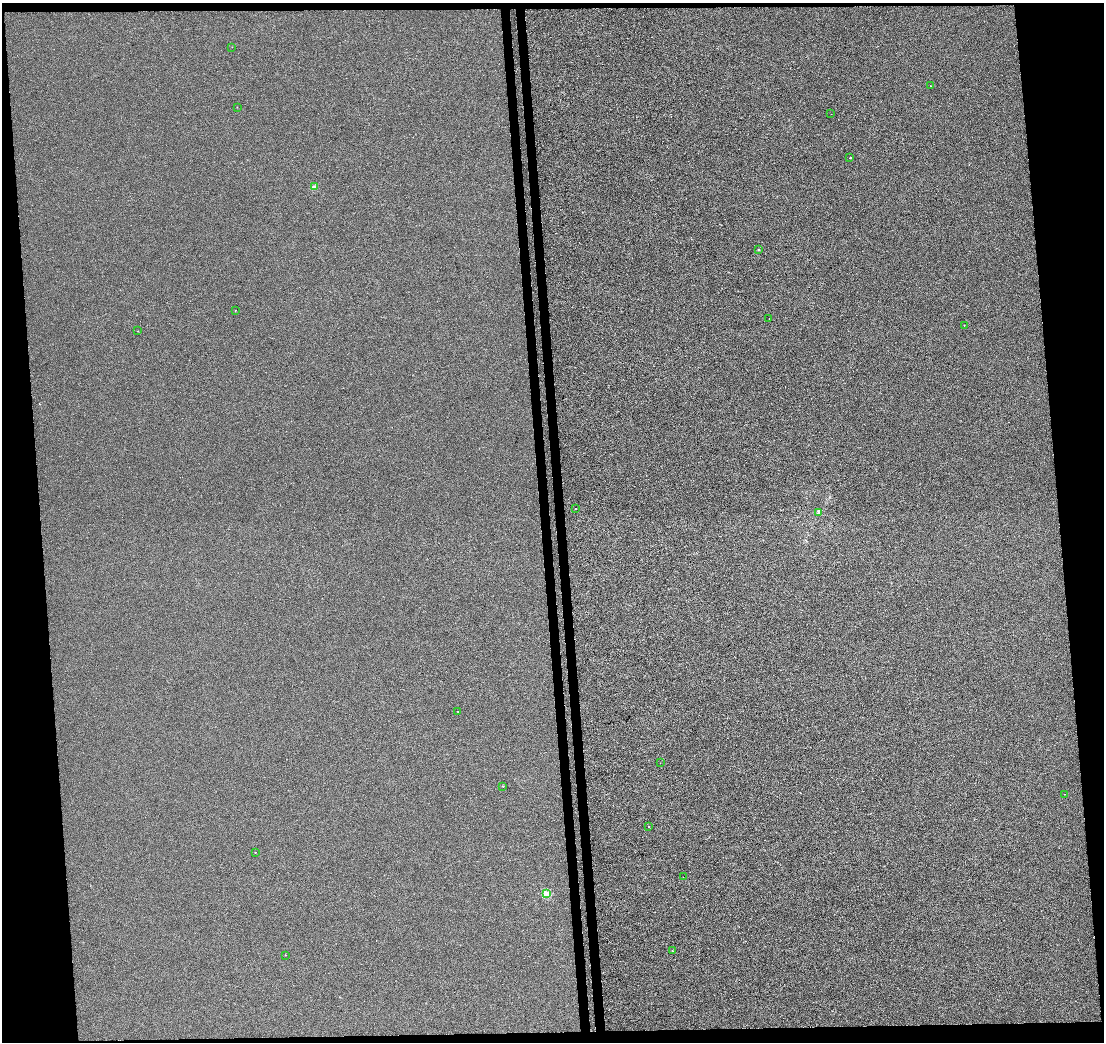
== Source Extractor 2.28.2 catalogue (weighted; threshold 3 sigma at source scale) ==
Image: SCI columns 56-4460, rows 4-4160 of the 4516 x 4205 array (HDU 1 of 3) = the unmasked area's bounding box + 8 px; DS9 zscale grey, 4 x 4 block average (1 PNG px = mean of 4 x 4 image px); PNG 1106 x 1044 px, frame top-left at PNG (2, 3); each listed source drawn as its Kron ellipse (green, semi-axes under 4 px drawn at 4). Shown black and unused: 11% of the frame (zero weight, under 3 of 4 exposures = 5% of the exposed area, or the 3 px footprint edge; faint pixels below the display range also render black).
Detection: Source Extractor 2.28.2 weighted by HDU 2 'WHT'. Background -3.82e-04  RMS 0.0042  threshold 0.0188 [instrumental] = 3 sigma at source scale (4.5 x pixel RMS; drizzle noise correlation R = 1.50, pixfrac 1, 0.0396/0.0396 arcsec/px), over >= 5 px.
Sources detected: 23; all 23 listed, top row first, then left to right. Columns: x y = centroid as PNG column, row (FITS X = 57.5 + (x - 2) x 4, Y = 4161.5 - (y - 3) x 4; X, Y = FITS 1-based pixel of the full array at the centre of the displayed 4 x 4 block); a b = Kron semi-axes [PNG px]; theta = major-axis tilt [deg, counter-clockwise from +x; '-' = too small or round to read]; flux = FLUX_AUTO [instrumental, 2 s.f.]
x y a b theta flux
232 47 2 2 - 0.78
931 86 2 2 - 0.6
237 107 2 2 - 0.57
831 114 2 2 - 0.52
850 158 2 2 - 2.3
314 187 2 2 - 22
759 250 2 2 - 4.6
235 310 2 2 - 1.1
769 319 2 2 - 0.63
964 325 2 2 - 0.6
138 331 2 2 - 0.98
575 509 2 2 - 0.9
819 512 4 2 - 5.4
458 711 2 2 - 0.71
660 763 2 2 - 0.39
503 786 2 2 - 2.1
1064 794 2 2 - 1.1
649 827 2 2 - 2.4
255 852 2 2 - 1.7
683 877 2 2 - 0.33
547 894 2 2 - 48
672 951 2 2 - 0.9
285 955 2 2 - 0.93
Diffuse or blended objects may show on this block-average render without a row.